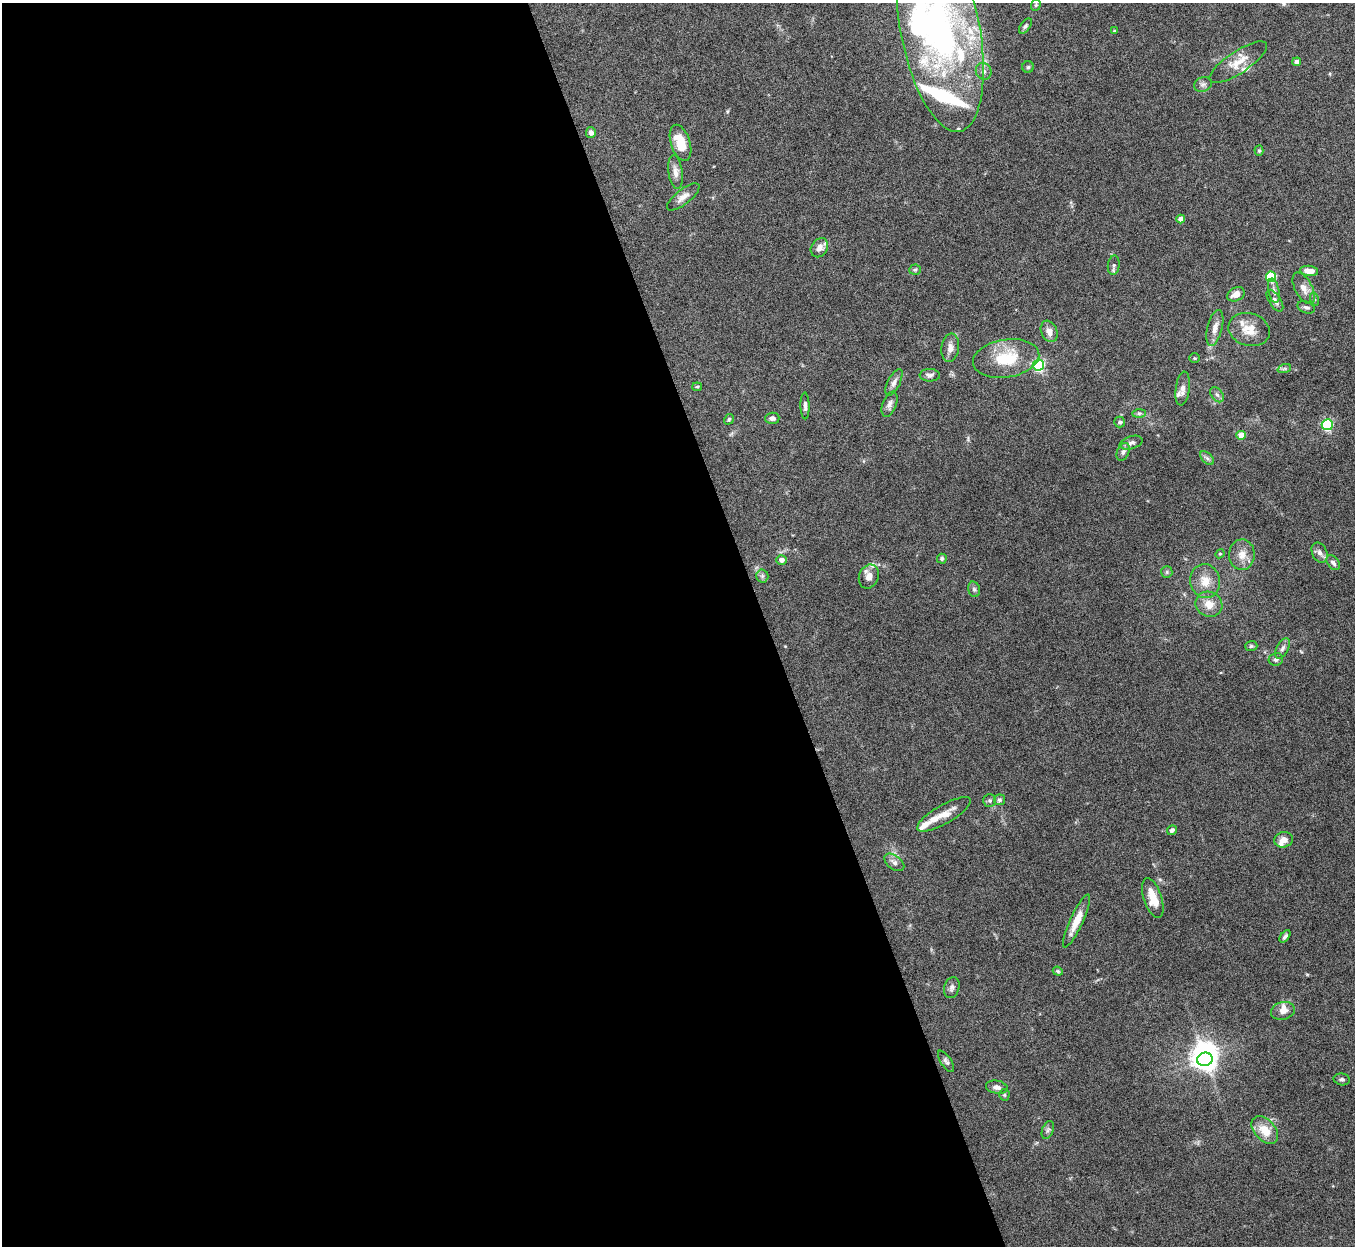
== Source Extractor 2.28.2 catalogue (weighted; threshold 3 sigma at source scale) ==
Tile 9 of 4 x 4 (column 1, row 3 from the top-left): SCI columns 4-1356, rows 1395-2638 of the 5421 x 5406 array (HDU 1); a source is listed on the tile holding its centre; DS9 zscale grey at full resolution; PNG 1357 x 1248 px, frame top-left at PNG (2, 3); each listed source drawn as its Kron ellipse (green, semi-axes under 4 px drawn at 4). Shown black and unused: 57% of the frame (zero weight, under 8 of 15 exposures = <1% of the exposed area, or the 3 px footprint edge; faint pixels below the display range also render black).
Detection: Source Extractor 2.28.2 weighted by HDU 2 'WHT'; one run over the whole footprint, this tile lists its part. Background 0.166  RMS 0.0048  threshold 0.0198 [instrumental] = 3 sigma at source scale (4.09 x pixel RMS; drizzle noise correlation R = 1.36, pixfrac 0.8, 0.05/0.05 arcsec/px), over >= 5 px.
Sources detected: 99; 1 inside a brighter object's white glare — neither listed nor drawn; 14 inside a brighter listed object's ellipse — not listed separately; the other 84 listed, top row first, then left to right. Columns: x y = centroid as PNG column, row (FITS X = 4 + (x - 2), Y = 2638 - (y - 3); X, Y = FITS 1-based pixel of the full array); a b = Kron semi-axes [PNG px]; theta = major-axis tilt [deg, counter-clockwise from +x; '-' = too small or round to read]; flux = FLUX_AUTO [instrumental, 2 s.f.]
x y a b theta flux
1036 5 6 4 69 0.66
1025 26 9 4 53 0.93
940 29 105 39 -79 160
1114 31 4 4 - 0.39
1238 62 33 11 33 7.8
1297 62 4 4 - 2.3
1028 67 6 6 - 0.71
984 71 8 7 - 1.9
1203 84 9 7 23 1.5
591 132 5 5 - 1.6
681 143 19 9 -72 9.5
1259 151 5 4 - 0.65
675 172 17 7 -82 3
683 197 20 7 38 3.4
1181 219 4 4 - 4
819 248 10 8 55 2.9
1114 265 10 6 84 1.2
915 270 5 5 - 0.69
1309 271 9 5 -7 4.3
1271 277 5 5 - 28
1304 288 17 8 -62 3.7
1274 291 12 5 -78 1.7
1236 294 9 6 28 3.7
1314 299 6 4 -73 0.66
1275 301 12 6 -57 2
1306 307 9 5 -21 1.2
1215 328 18 7 76 3.6
1249 330 21 16 -16 7.8
1049 331 11 8 -67 3.5
950 348 14 8 83 3.2
1006 358 33 19 9 18
1194 358 5 5 - 0.6
1038 365 5 5 - 69
1284 369 7 4 18 0.87
930 375 10 6 -1 1.5
894 382 15 6 63 2.2
697 387 5 4 - 0.53
1183 388 17 7 82 2.7
1217 395 8 5 -52 1.3
889 404 13 7 69 2
805 406 13 4 -89 1.7
1139 413 7 4 1 0.91
772 418 7 5 2 1.6
729 419 5 4 - 0.67
1120 422 5 5 - 1.1
1327 425 5 5 - 56
1241 435 4 4 - 6.9
1131 443 12 6 18 1.8
1123 452 9 6 67 1.4
1207 458 8 5 -45 1.1
1320 553 11 7 -65 2
1220 554 5 4 - 0.56
1242 555 15 12 89 4.7
942 559 5 5 - 0.81
781 560 5 4 - 2.7
1333 563 8 5 -52 1.3
1167 572 6 5 - 0.81
762 576 6 6 - 1.1
869 576 12 9 69 3.5
1205 581 17 15 -77 6.9
974 589 8 6 -74 1.1
1209 604 13 12 - 5.5
1251 646 6 5 - 0.72
1282 648 11 6 63 1.6
1276 659 7 6 - 1.2
999 800 5 5 - 0.95
990 801 6 6 - 0.95
944 814 30 9 30 5.7
1172 830 5 4 - 1.2
1283 840 9 7 13 3.1
894 862 11 7 -38 2.1
1153 898 20 9 -72 7.8
1076 921 29 6 65 6.9
1285 936 7 3 53 1.2
1058 971 5 4 - 0.55
952 988 11 7 73 1.6
1283 1011 12 9 14 3.2
1205 1059 8 6 14 320
946 1061 12 5 -56 1.3
1342 1079 8 6 -12 1.1
997 1087 11 6 -10 2.1
1004 1095 5 5 - 0.62
1048 1130 9 5 68 1.1
1265 1130 16 10 -47 7.9
Isophote crosses this tile's border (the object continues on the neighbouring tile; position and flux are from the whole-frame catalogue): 1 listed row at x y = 940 29